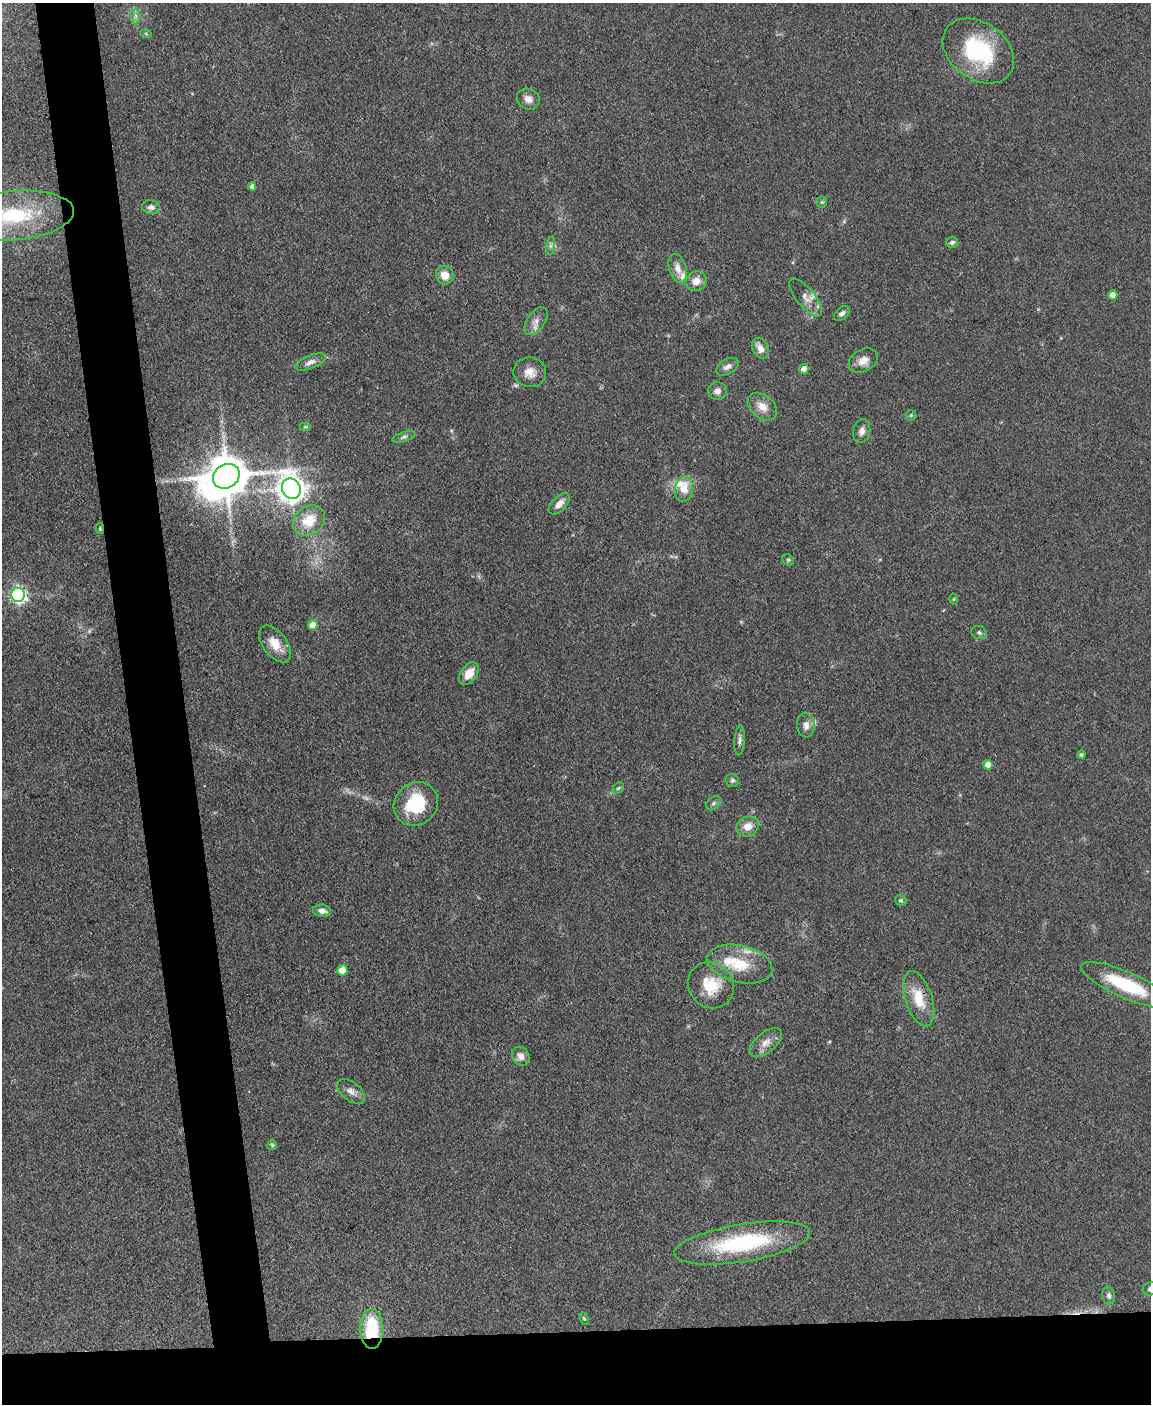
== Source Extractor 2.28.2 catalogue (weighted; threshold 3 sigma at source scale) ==
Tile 11 of 4 x 3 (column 3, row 3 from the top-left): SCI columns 2298-3446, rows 238-1639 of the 4594 x 4573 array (HDU 1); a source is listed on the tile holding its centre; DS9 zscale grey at full resolution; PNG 1153 x 1406 px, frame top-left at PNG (2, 3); each listed source drawn as its Kron ellipse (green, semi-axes under 4 px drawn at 4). Shown black and unused: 10% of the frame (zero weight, under 3 of 4 exposures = <1% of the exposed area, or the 3 px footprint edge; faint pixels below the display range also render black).
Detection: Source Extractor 2.28.2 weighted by HDU 2 'WHT'; one run over the whole footprint, this tile lists its part. Background 0.107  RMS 0.0063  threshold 0.0282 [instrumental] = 3 sigma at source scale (4.5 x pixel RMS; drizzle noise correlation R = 1.50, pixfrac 1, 0.05/0.05 arcsec/px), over >= 5 px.
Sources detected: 72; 1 cosmic-ray / hot-pixel residue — neither listed nor drawn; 4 inside a brighter listed object's ellipse — not listed separately; the other 67 listed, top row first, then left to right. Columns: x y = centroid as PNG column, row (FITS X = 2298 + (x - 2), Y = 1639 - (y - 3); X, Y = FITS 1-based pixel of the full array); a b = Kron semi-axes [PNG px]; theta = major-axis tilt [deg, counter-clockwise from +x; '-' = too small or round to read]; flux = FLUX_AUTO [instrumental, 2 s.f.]
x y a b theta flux
136 16 7 4 -90 1.6
146 34 6 3 -19 0.67
978 51 39 28 -36 57
528 99 12 10 -28 4.4
252 186 4 4 - 2.2
822 202 6 5 - 0.96
151 207 9 7 -6 2.8
14 216 60 24 5 59
952 242 6 5 - 1.5
551 246 9 4 81 1.7
678 268 15 8 -74 5.4
445 275 9 8 - 7.5
696 281 11 9 27 6
1113 295 5 4 - 5.7
806 297 23 9 -51 6.2
842 313 9 5 41 2
536 321 16 9 54 4.7
760 348 11 7 -62 4.7
863 361 16 11 30 6
311 362 16 6 23 3.5
727 367 12 7 31 3.1
804 369 5 5 - 4.2
530 372 16 14 -9 7.4
717 391 9 9 - 3.4
762 407 16 11 -40 7.2
911 415 5 5 - 1
305 427 6 4 0 0.8
862 431 12 8 77 3.7
404 437 12 4 19 1.7
226 476 14 11 32 2500
291 489 10 9 - 780
684 489 13 9 81 9.7
559 504 13 7 46 4.9
309 521 17 14 37 16
100 528 5 4 - 0.76
788 560 6 5 - 1
18 595 7 6 - 180
954 599 5 3 - 0.6
313 625 5 5 - 9.1
979 632 8 6 -23 1.6
275 644 21 12 -52 10
469 674 12 8 54 8.4
806 725 12 8 -83 4.3
740 740 15 5 85 2.3
1081 755 4 4 - 1.1
988 765 5 4 - 4.9
732 780 7 6 - 1.5
618 788 6 5 - 0.91
713 803 8 6 41 1.7
416 804 23 21 42 33
748 826 11 10 - 6.3
901 900 6 5 - 1.1
322 911 9 6 -9 3.2
740 964 33 18 -13 22
342 970 5 5 - 13
711 985 24 22 -48 19
1126 985 48 13 -24 40
919 999 29 13 -72 16
766 1043 19 10 39 6.3
521 1056 10 8 -59 4.1
351 1091 16 9 -38 4.5
272 1145 5 5 - 1
742 1243 69 19 9 68
1150 1289 8 6 36 1.6
1109 1295 9 6 -78 2
584 1319 6 4 -62 0.9
372 1329 20 11 -89 37
Overlapping masked pixels (flux is a lower limit): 4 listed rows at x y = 100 528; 711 985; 919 999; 372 1329
Isophote crosses this tile's border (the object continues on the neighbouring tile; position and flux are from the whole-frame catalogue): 3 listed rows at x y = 14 216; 1126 985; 1150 1289